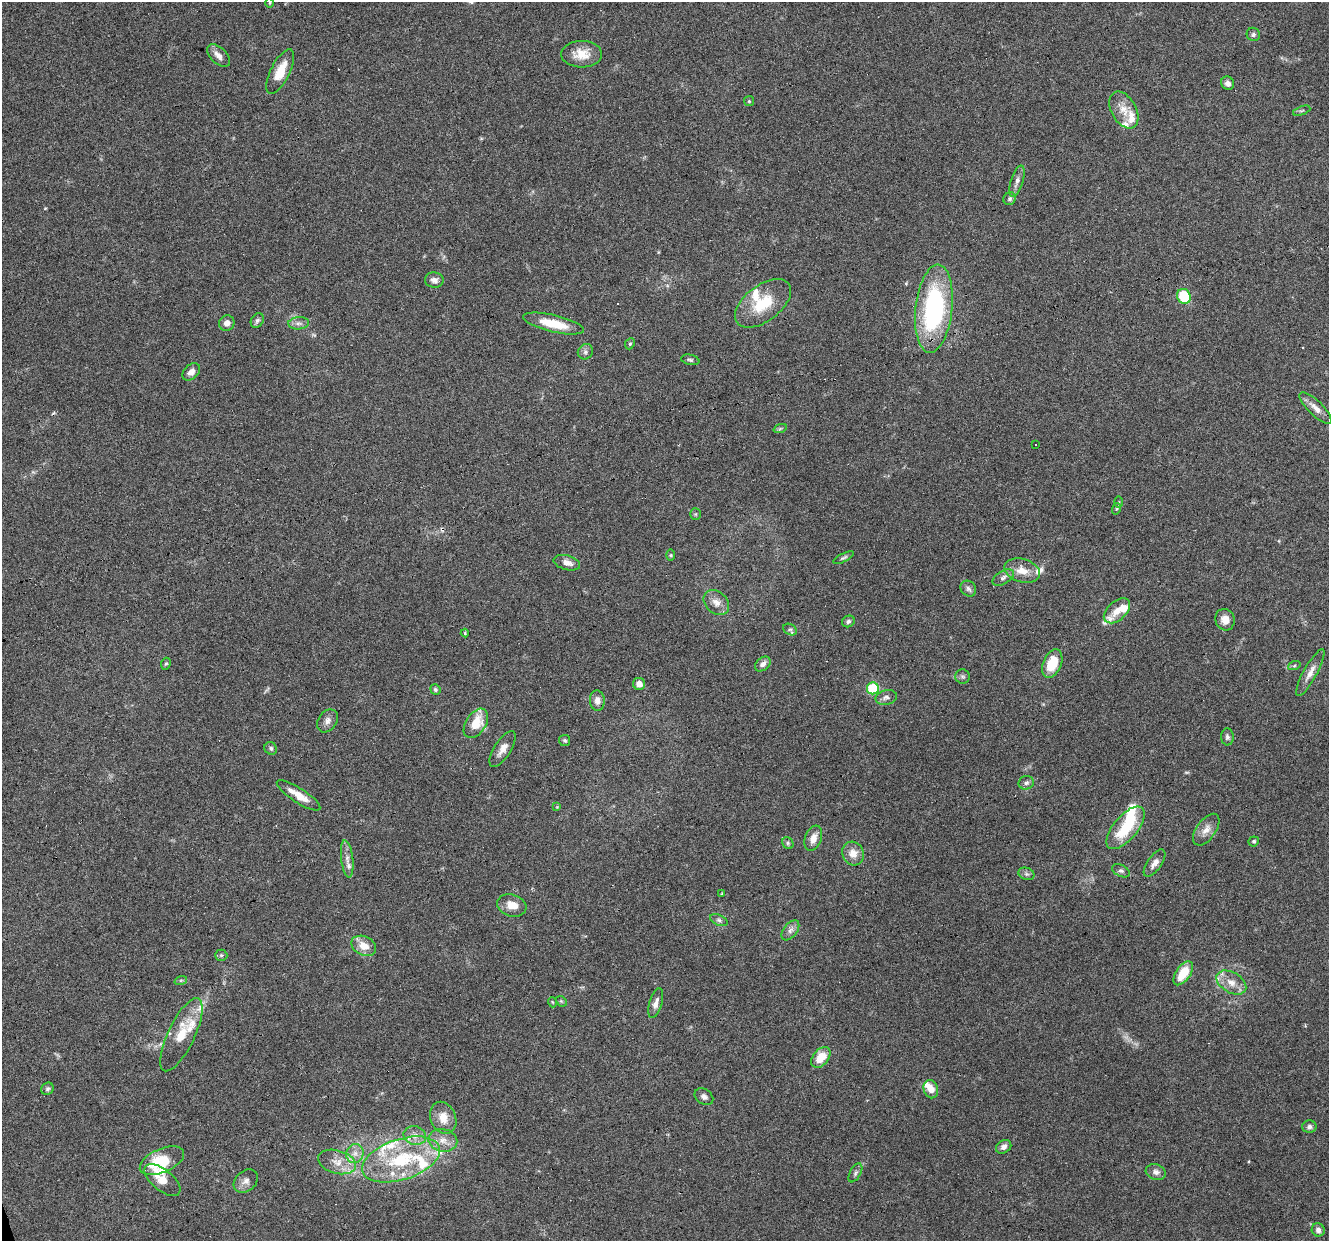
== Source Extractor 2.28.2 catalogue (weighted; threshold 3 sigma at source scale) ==
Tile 7 of 4 x 4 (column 3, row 2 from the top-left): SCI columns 2654-3980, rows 2588-3826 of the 5306 x 5122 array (HDU 1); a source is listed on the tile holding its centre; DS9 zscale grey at full resolution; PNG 1331 x 1243 px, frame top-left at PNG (2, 2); each listed source drawn as its Kron ellipse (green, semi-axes under 4 px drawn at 4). Shown black and unused: <1% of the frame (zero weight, under 3 of 6 exposures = <1% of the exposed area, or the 3 px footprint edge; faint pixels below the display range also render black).
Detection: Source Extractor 2.28.2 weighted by HDU 2 'WHT'; one run over the whole footprint, this tile lists its part. Background 0.0592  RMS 0.004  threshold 0.0164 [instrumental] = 3 sigma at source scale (4.09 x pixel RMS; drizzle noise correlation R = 1.36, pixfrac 0.8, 0.0396/0.0396 arcsec/px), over >= 5 px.
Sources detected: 127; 3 too faint to see at this stretch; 2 inside a brighter object's white glare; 2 cosmic-ray / hot-pixel residue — neither listed nor drawn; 18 inside a brighter listed object's ellipse — not listed separately; the other 102 listed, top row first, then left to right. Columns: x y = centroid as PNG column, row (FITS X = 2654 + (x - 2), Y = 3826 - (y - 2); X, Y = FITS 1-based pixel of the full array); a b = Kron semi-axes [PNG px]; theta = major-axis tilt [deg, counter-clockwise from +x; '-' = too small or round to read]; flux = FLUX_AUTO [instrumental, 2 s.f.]
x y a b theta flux
270 3 5 3 - 0.31
1253 34 7 6 - 0.89
582 54 20 13 -1 6.3
218 56 14 8 -44 2.4
280 71 24 9 63 7.7
1228 83 7 6 - 1.8
749 101 5 5 - 0.5
1124 110 20 12 -61 5.4
1302 111 9 3 21 0.5
1017 181 16 6 72 2
1010 199 6 6 - 0.89
434 280 9 7 -1 1.7
1184 296 8 6 -61 14
763 303 32 18 37 14
934 309 44 18 84 59
257 321 7 6 - 0.98
227 323 8 7 - 2.1
299 323 10 6 3 1.5
553 324 31 8 -13 9.9
630 344 6 4 66 0.52
585 352 8 7 - 1.2
690 360 9 5 -12 0.77
191 372 10 7 43 2.4
1315 408 21 7 -44 3.2
780 429 7 4 20 0.57
1035 445 3 2 - 0.45
1118 502 6 4 88 0.49
1116 509 6 3 71 0.47
695 514 6 5 - 0.56
671 555 6 4 -90 0.47
844 558 11 4 27 0.77
567 563 13 7 -15 2.5
1022 571 18 11 -16 5.3
1003 578 12 6 31 1.5
968 589 8 7 - 1.3
716 603 14 10 -45 3.2
1117 611 15 9 42 4.1
1225 620 11 9 -71 3.3
848 621 6 5 - 0.98
790 629 7 5 -31 0.82
465 633 4 4 - 0.44
1052 663 15 9 68 10
166 664 6 5 - 0.57
763 664 9 6 40 1.7
1294 666 6 4 19 0.49
1310 673 26 7 61 3.5
962 676 7 7 - 0.96
639 684 6 6 - 2.7
873 688 6 6 - 23
435 689 5 5 - 0.67
886 697 11 7 13 1.5
597 700 10 7 -85 2.7
327 721 12 9 55 2.2
476 723 16 10 57 8.8
1227 737 8 6 -86 1
565 740 5 5 - 0.68
271 748 6 6 - 0.91
503 749 20 8 57 3.2
1026 783 8 6 12 1.2
298 795 25 7 -33 6
557 807 4 4 - 0.35
1125 828 26 12 50 16
1206 830 18 9 55 3.3
813 838 13 8 69 3.4
1254 841 5 5 - 0.69
788 843 6 5 - 0.64
853 853 12 10 -65 4
347 859 19 6 -83 2.3
1155 863 16 7 55 2.3
1121 871 9 6 -26 0.95
1026 874 8 6 -20 0.99
722 894 3 3 - 1.8
512 905 15 11 -17 4.6
719 920 9 5 -25 1.1
790 930 11 6 52 1.7
364 946 13 9 -26 5
221 955 6 5 - 0.68
1183 973 14 7 55 9.6
181 980 6 4 18 0.59
1231 982 16 10 -30 4.2
561 1001 6 4 -44 0.48
552 1002 5 3 - 0.32
656 1003 15 6 73 2.3
181 1035 40 13 64 9.5
821 1057 12 7 50 6.1
47 1089 6 5 - 0.93
931 1089 9 7 -71 3.9
704 1097 10 7 -35 1.5
443 1118 16 12 -68 5.2
1309 1127 7 6 - 1.1
415 1136 11 9 -15 3
443 1140 14 11 -11 4
1004 1147 8 6 32 1.7
355 1154 10 8 74 2.5
401 1159 40 20 18 29
162 1161 24 11 24 16
337 1162 19 11 -16 5.2
1156 1172 10 7 -17 1.6
855 1173 10 5 61 1
162 1180 21 10 -39 5.1
246 1181 13 10 41 2.3
1318 1230 7 6 - 1.4
Overlapping masked pixels (flux is a lower limit): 2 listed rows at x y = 934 309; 181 1035